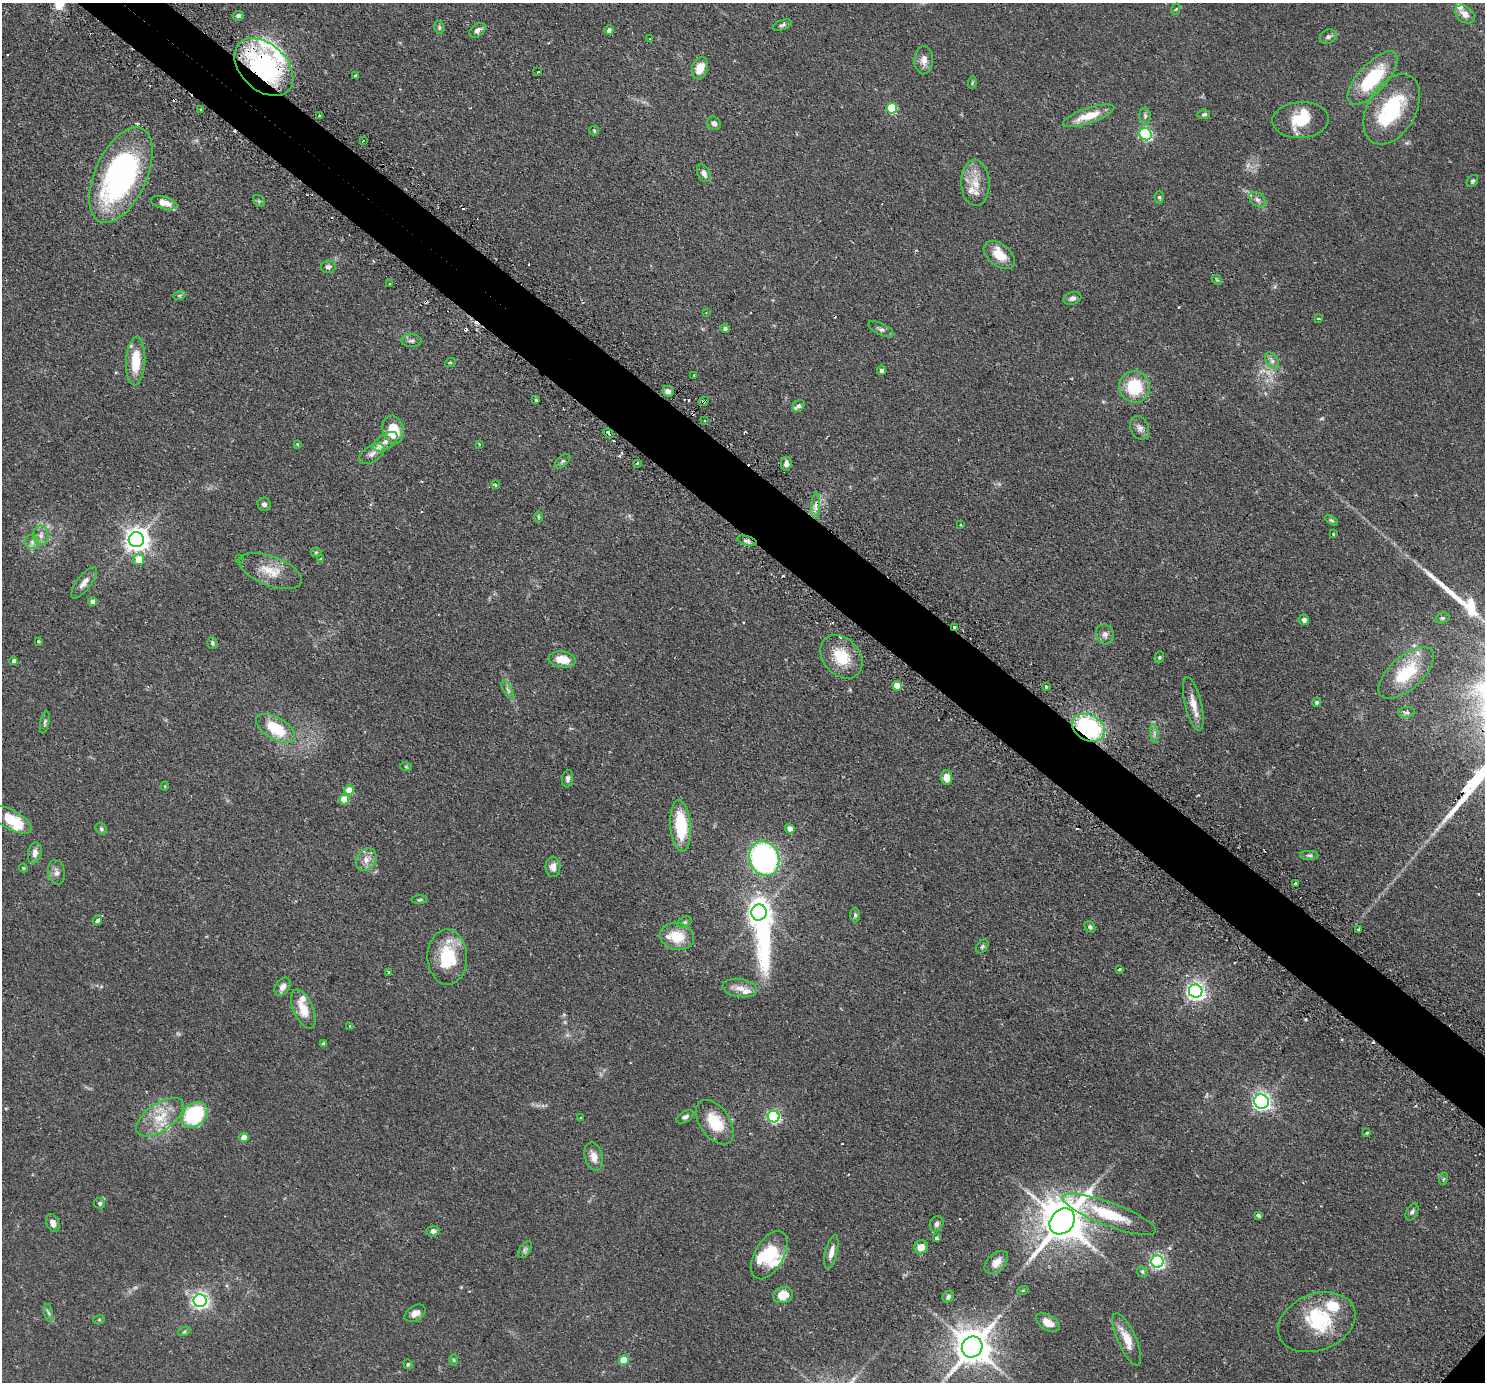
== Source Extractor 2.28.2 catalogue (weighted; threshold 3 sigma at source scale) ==
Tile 11 of 4 x 4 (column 3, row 3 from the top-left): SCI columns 3015-4497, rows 1566-2945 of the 6028 x 6032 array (HDU 1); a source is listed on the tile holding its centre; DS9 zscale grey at full resolution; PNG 1487 x 1384 px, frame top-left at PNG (2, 3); each listed source drawn as its Kron ellipse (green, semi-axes under 4 px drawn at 4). Shown black and unused: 5% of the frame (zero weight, under 2 of 3 exposures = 4% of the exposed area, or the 3 px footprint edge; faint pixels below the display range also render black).
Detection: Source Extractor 2.28.2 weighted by HDU 2 'WHT'; one run over the whole footprint, this tile lists its part. Background 0.0765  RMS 0.005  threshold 0.0226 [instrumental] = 3 sigma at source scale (4.5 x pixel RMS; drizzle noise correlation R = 1.50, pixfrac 1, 0.05/0.05 arcsec/px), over >= 5 px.
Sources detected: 232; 7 too faint to see at this stretch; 3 inside a brighter object's white glare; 18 cosmic-ray / hot-pixel residue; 1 long thin detection or spike segment (spike, bleed or trail) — neither listed nor drawn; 18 inside a brighter listed object's ellipse — not listed separately; the other 185 listed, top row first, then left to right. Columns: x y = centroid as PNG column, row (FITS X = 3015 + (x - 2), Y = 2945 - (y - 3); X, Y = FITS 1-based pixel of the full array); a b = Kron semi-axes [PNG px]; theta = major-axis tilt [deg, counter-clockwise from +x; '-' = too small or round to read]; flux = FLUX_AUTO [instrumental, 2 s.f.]
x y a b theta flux
1176 9 6 3 70 0.48
1465 14 11 8 -37 3.9
238 16 6 4 12 1.3
782 25 10 5 19 1.2
439 27 7 5 -77 0.82
478 30 9 6 36 2.3
609 30 5 4 - 2.1
1328 37 8 7 - 1.4
650 39 4 4 - 0.39
924 60 14 9 88 3.5
264 67 34 23 -43 78
700 68 11 7 70 7.5
538 72 3 3 - 1.3
355 76 3 2 - 0.65
1373 78 34 14 48 29
972 83 6 4 80 0.62
892 108 5 5 - 33
201 109 3 2 - 0.74
1392 109 38 24 60 33
1204 114 6 4 8 0.92
319 116 3 3 - 2.6
1089 116 27 7 19 10
1145 116 8 5 89 1.2
1300 120 28 18 3 13
714 123 7 6 - 1.8
594 131 5 4 - 0.58
1146 134 6 5 - 76
363 141 3 2 - 0.34
704 173 9 6 -66 2.5
121 175 51 26 66 120
1472 181 6 5 - 0.75
975 183 23 14 -87 8.8
1159 197 6 4 -89 0.77
1257 200 9 6 -40 1.9
259 201 6 5 - 0.78
164 203 13 6 -14 4.6
999 255 18 11 -38 8.2
328 267 7 6 - 1.3
1217 280 5 4 - 0.54
390 284 3 3 - 0.92
179 296 6 4 19 0.74
1072 298 9 6 17 1.7
706 313 3 2 - 0.38
1318 319 3 2 - 0.5
725 329 4 4 - 1.2
881 329 14 5 -26 1.7
411 341 10 6 -1 1.5
136 361 24 9 87 14
1272 361 9 6 -54 1.7
450 363 5 3 - 0.41
881 370 5 4 - 1.5
693 375 3 2 - 0.42
1134 387 16 15 - 20
668 391 6 5 - 1.9
536 400 3 3 - 2.1
704 401 5 4 - 1.3
799 406 7 5 45 1.3
705 420 2 2 - 0.59
1140 428 12 9 -67 2.5
393 430 14 10 -77 13
608 433 6 3 -47 4.8
385 442 14 7 32 4.6
297 444 3 3 - 0.91
479 444 3 2 - 0.38
372 454 14 8 32 3.6
563 461 9 5 42 1
638 463 3 3 - 1.5
786 464 7 5 84 2
495 485 4 3 - 0.6
264 504 7 6 - 1.8
816 506 13 4 86 2.4
538 517 6 4 -90 0.67
1332 520 7 4 -35 0.85
961 525 2 2 - 0.42
1333 534 3 3 - 0.61
41 535 10 7 -88 2.6
136 540 7 7 - 420
747 541 10 4 -16 1.3
32 542 7 7 - 1.8
316 552 5 5 - 0.68
239 559 3 3 - 1.1
321 559 4 3 - 1.6
139 560 5 5 - 11
271 571 33 15 -20 11
84 583 19 7 53 3.5
93 602 4 4 - 2.6
1442 618 7 5 15 0.95
1304 620 5 5 - 1.9
955 627 3 3 - 5.5
1105 634 10 9 - 2.5
38 641 3 3 - 0.55
212 643 6 5 - 0.95
841 657 24 18 -49 16
1159 657 6 4 69 0.68
562 659 13 8 -8 8.5
14 661 4 4 - 1.3
1406 673 34 16 42 23
897 686 5 4 - 8.4
1046 687 3 3 - 1.1
508 690 10 4 -60 1.4
1317 702 5 4 - 0.8
1193 704 27 8 -76 6
1407 712 8 5 6 1.3
45 722 11 4 78 1
276 728 22 11 -31 20
1088 728 17 12 -28 55
1154 734 9 3 -85 1.3
406 767 6 3 -19 0.56
947 778 7 6 - 5.3
568 779 9 5 82 1.7
165 786 4 3 - 0.38
349 790 5 4 - 8.2
344 799 5 5 - 11
11 820 23 9 -29 13
681 826 26 10 -86 24
101 829 6 5 - 1
790 829 5 4 - 3.4
35 853 10 6 78 2.9
1309 855 9 4 -1 1
764 858 18 14 -70 110
366 860 12 9 55 3.8
553 867 10 7 -88 3.7
23 868 4 4 - 0.54
56 873 12 8 -79 2.3
1296 883 3 3 - 2.1
419 900 8 3 2 0.66
759 912 8 7 - 360
855 915 7 5 -90 1
97 920 5 4 - 2
684 922 7 5 27 0.94
1090 927 6 5 - 1.4
1359 929 3 3 - 1.3
677 936 17 13 -16 12
982 946 8 5 51 0.96
447 957 28 20 -88 21
1120 969 3 3 - 0.68
388 972 3 2 - 0.4
283 987 10 7 55 2.9
740 988 17 9 -8 4.5
1196 991 7 6 - 210
303 1009 21 10 -66 9.3
350 1026 4 3 - 0.55
323 1043 3 3 - 0.74
1261 1101 7 7 - 160
194 1115 15 11 44 50
160 1117 27 13 35 13
685 1117 9 5 31 1.5
774 1117 6 6 - 82
581 1118 4 2 - 0.35
715 1122 25 15 -55 15
1367 1133 3 3 - 1.1
244 1137 4 4 - 5.9
594 1157 14 9 -76 4.5
1443 1179 6 4 71 0.55
100 1203 5 5 - 1
1412 1212 9 5 64 1.2
1109 1214 50 11 -21 22
1258 1215 4 3 - 1.1
1062 1221 14 11 51 1800
53 1223 9 6 -68 2.7
937 1224 8 6 59 1.7
433 1231 6 5 - 1.9
936 1238 3 3 - 1.5
921 1247 7 6 - 5.1
525 1250 9 5 57 1.3
831 1252 17 6 76 3.4
769 1255 26 14 60 17
996 1262 14 8 43 4.2
1157 1262 6 6 - 110
1142 1272 6 5 - 0.78
1023 1290 5 3 - 0.48
783 1295 10 8 17 8.1
948 1297 6 5 - 1.3
200 1301 6 6 - 170
48 1313 9 4 -80 1.1
415 1313 11 7 31 3.4
99 1320 6 4 19 0.55
1048 1322 13 7 -31 4.2
1317 1322 40 28 21 28
184 1332 6 4 19 0.75
1127 1339 28 9 -66 8.4
972 1347 11 9 50 1300
454 1360 6 4 -89 0.61
624 1360 5 5 - 13
408 1364 5 4 - 0.58
Overlapping masked pixels (flux is a lower limit): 6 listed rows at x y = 264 67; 704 401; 608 433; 747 541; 955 627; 1088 728